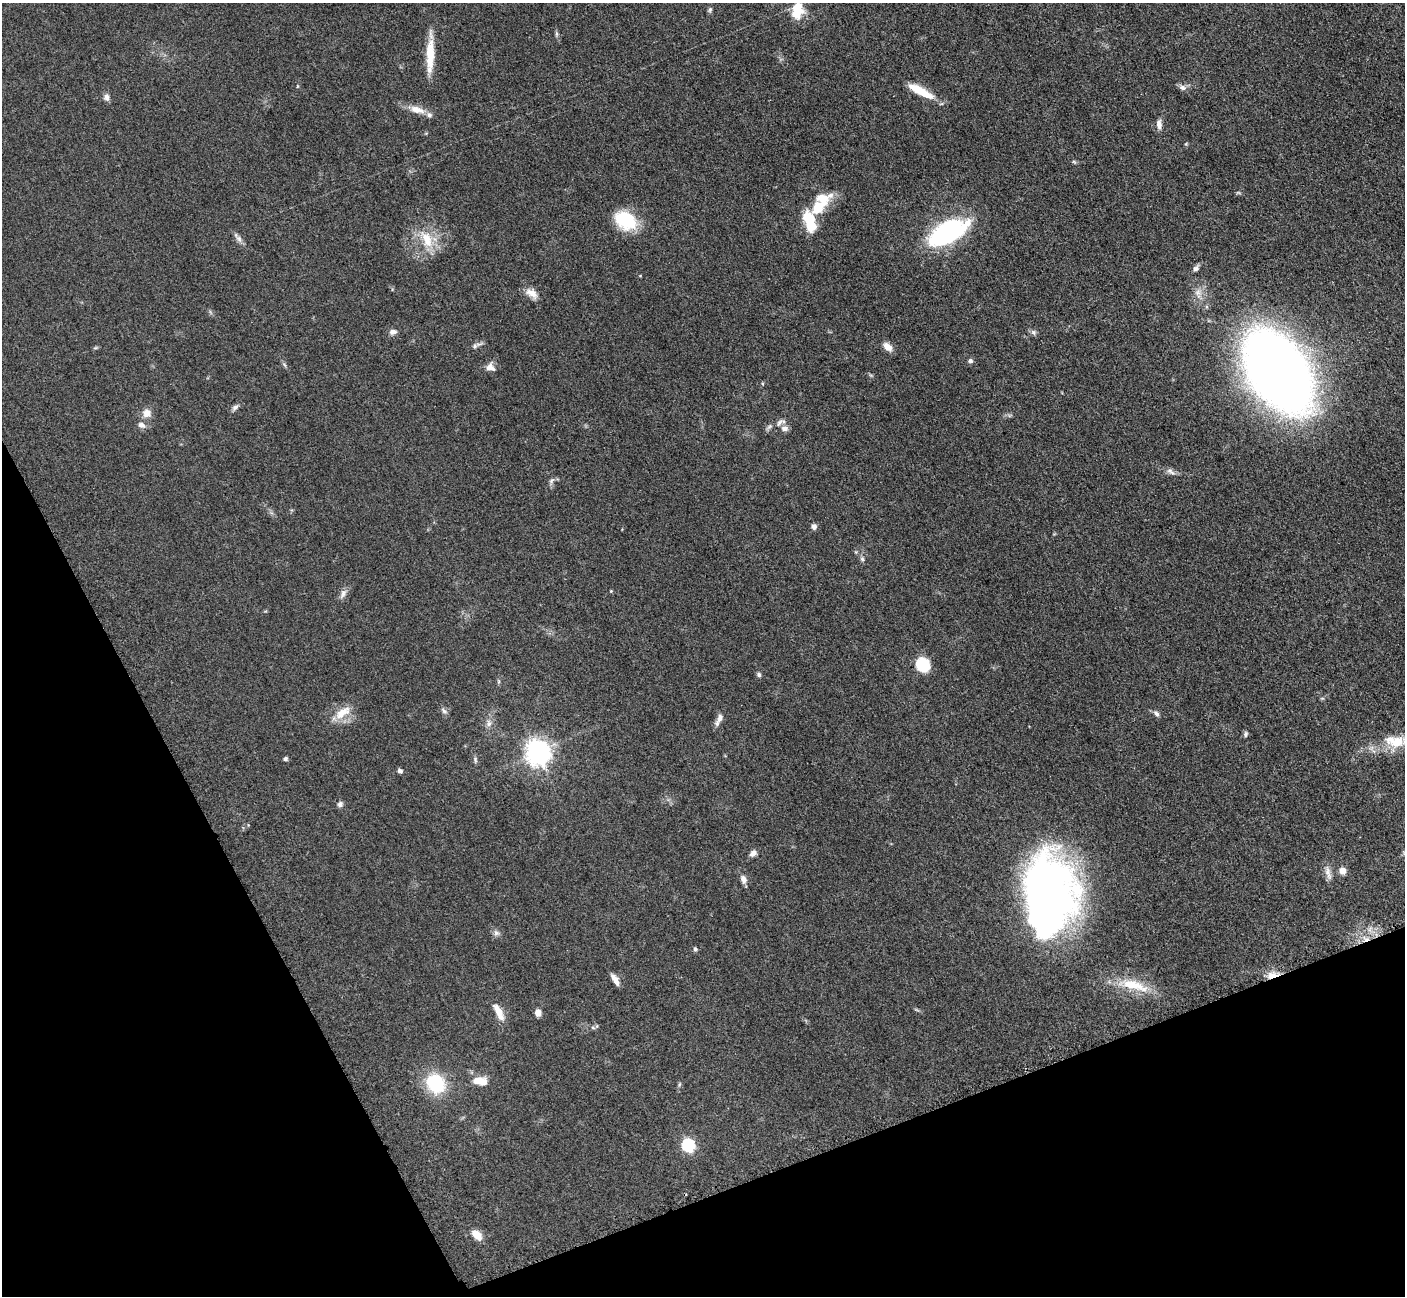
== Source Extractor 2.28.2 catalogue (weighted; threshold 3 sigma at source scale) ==
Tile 14 of 4 x 4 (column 2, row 4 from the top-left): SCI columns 1423-2825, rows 298-1591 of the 5698 x 5663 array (HDU 1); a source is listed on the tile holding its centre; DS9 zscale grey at full resolution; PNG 1407 x 1298 px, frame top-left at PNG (2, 3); no overlay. Shown black and unused: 21% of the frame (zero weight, under 3 of 5 exposures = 4% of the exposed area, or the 3 px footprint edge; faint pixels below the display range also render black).
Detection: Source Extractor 2.28.2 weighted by HDU 2 'WHT'; one run over the whole footprint, this tile lists its part. Background 0.0525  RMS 0.0056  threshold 0.0251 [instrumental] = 3 sigma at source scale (4.5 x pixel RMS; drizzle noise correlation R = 1.50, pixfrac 1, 0.05/0.05 arcsec/px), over >= 5 px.
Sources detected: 79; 1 inside a brighter object's white glare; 1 cosmic-ray / hot-pixel residue — not listed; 6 inside a brighter listed object's ellipse — not listed separately; the other 71 listed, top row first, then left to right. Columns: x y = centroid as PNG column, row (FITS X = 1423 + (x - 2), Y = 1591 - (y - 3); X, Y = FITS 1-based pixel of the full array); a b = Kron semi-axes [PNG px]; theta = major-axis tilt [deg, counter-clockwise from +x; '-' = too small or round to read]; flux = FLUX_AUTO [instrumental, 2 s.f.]
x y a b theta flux
797 7 21 19 -71 12
710 10 8 5 64 1.1
556 34 8 4 -82 1.1
430 55 43 9 88 14
1182 88 10 7 -5 2.3
920 91 30 8 -29 14
107 97 9 7 -76 2.4
417 110 22 9 -16 6.4
1159 125 12 6 -85 3
1186 144 5 4 - 0.58
817 208 26 17 35 15
625 220 26 19 -31 24
948 232 41 20 26 81
239 239 11 7 -59 2.4
426 239 27 13 -66 14
1196 268 9 6 46 2
1198 292 10 10 - 4
531 293 17 10 -34 4.9
393 332 10 6 10 2.3
1034 332 8 6 -45 1.5
476 345 16 5 22 1.8
887 347 13 8 -42 4
95 348 6 4 18 0.74
970 361 5 5 - 1.7
284 365 7 4 -46 0.98
490 367 12 10 -41 3.6
1278 371 48 29 -57 1200
235 408 10 6 44 1.8
147 413 11 10 - 4.7
141 425 10 7 -25 2.6
769 426 10 4 39 1.4
784 428 10 7 -2 2.6
1171 471 15 6 -31 2.4
552 480 10 5 46 1.4
814 526 7 6 - 2
862 559 7 5 -85 1.2
611 591 4 3 - 0.47
343 594 14 7 65 2.8
923 665 17 15 -55 14
759 674 6 5 - 1.2
444 711 10 6 -35 1.6
342 713 26 12 34 9.5
1156 714 9 6 -47 1.7
720 718 11 7 66 2.7
489 723 10 7 83 2.6
1245 734 7 5 87 1.2
1396 741 37 16 1 17
538 753 9 8 - 540
285 759 5 4 - 1.2
475 759 9 5 -82 1.2
400 771 6 5 - 1.4
340 804 7 6 - 1.7
753 853 9 6 40 2.6
1343 871 8 8 - 3.7
1328 873 22 7 -74 3.6
743 879 10 7 -73 3.1
1049 895 75 47 89 320
1370 929 7 4 71 1.6
496 933 9 7 -35 1.9
695 949 6 5 - 0.95
1272 975 14 7 12 6.1
615 979 15 6 -60 3.9
1134 985 44 13 -16 18
499 1012 21 8 -66 6.9
538 1013 7 6 - 4
593 1028 6 4 -3 1
480 1081 17 10 -6 7.2
436 1083 21 18 -53 29
680 1084 6 4 70 0.77
688 1146 6 6 - 73
477 1235 10 7 -43 8.3
Overlapping masked pixels (flux is a lower limit): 1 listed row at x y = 1272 975
Isophote crosses this tile's border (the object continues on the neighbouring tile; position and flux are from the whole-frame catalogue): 2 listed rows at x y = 797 7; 1396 741